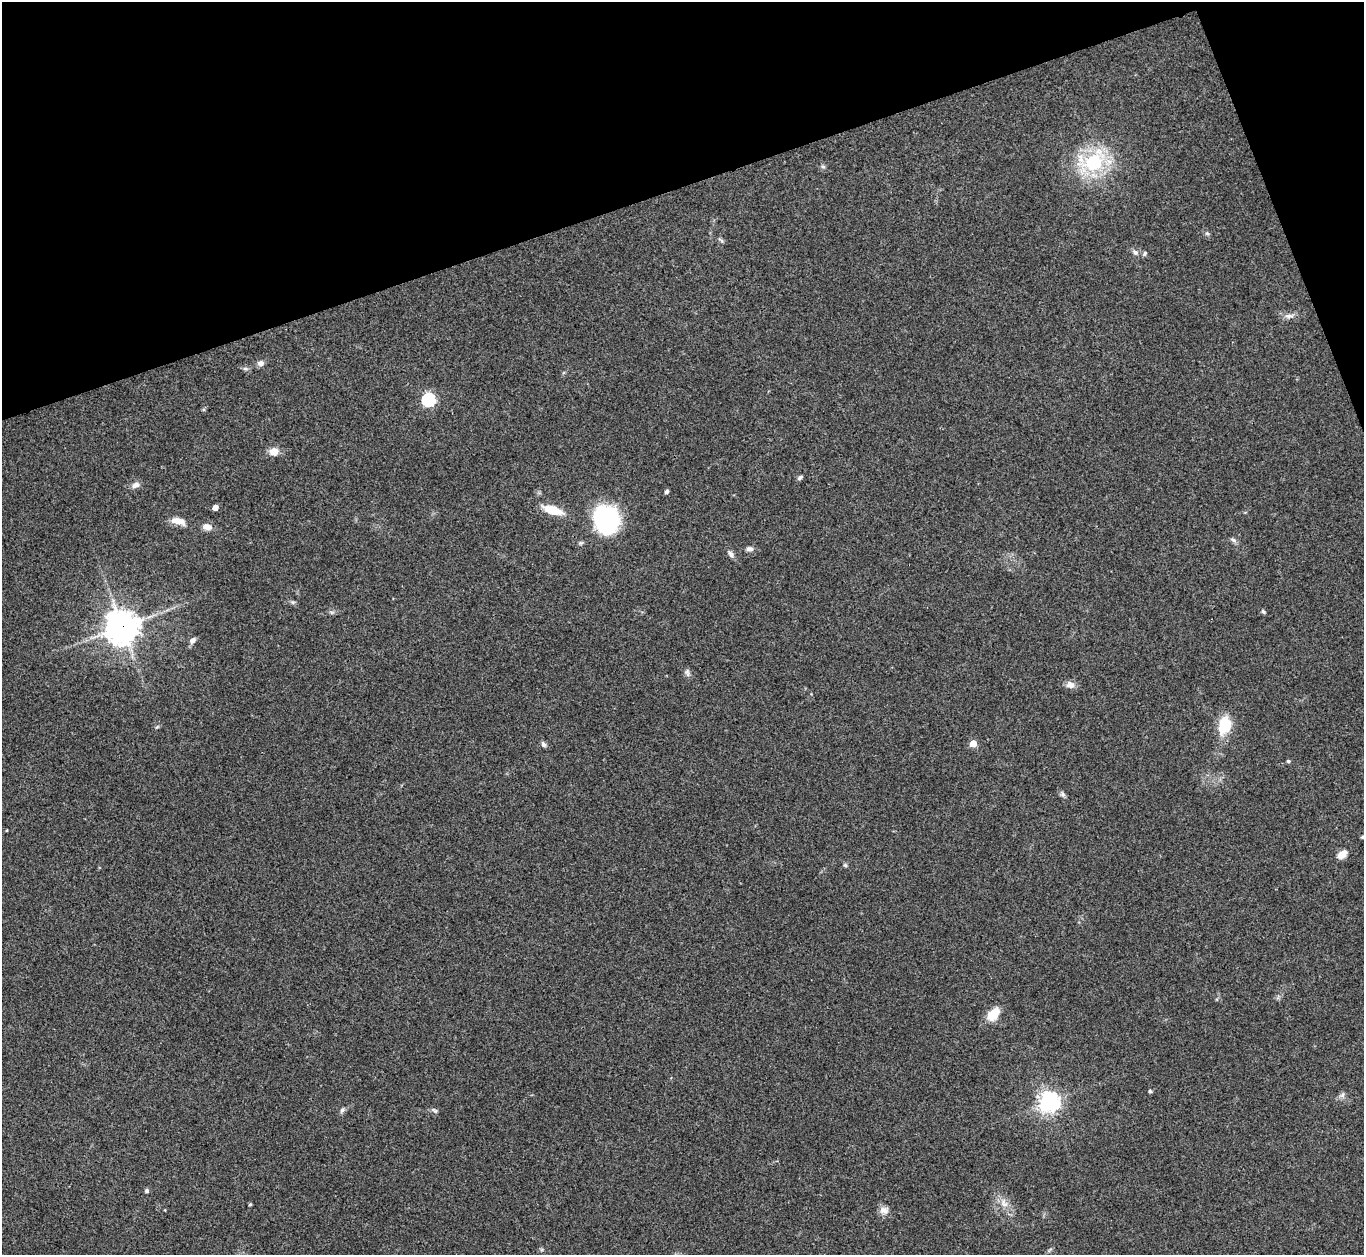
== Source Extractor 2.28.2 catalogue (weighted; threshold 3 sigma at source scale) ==
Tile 3 of 4 x 4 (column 3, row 1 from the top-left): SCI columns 2729-4090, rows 4038-5290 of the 5455 x 5442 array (HDU 1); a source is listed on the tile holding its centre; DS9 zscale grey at full resolution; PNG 1366 x 1257 px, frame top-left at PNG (2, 2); no overlay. Shown black and unused: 17% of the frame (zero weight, under 3 of 4 exposures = <1% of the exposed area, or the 3 px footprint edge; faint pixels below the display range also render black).
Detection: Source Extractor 2.28.2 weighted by HDU 2 'WHT'; one run over the whole footprint, this tile lists its part. Background 0.112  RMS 0.0058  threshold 0.0263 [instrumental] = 3 sigma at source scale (4.5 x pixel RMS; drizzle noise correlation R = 1.50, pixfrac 1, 0.05/0.05 arcsec/px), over >= 5 px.
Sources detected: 46; all 46 listed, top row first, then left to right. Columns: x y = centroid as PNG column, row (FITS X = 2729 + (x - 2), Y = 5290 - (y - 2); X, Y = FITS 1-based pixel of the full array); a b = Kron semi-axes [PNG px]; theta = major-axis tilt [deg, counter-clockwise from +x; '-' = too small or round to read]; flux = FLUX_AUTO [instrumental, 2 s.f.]
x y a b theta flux
1093 162 28 21 16 40
823 167 6 4 -19 0.88
1207 233 6 4 -19 0.85
721 240 9 3 -41 0.98
1135 252 9 6 -28 2
1145 254 6 5 - 1.1
1289 316 14 6 7 2.8
261 363 9 7 11 2.2
245 369 8 4 -8 1.1
428 400 6 6 - 84
274 451 11 9 8 5.1
800 477 8 4 37 1.2
136 485 11 7 24 2.7
667 491 4 4 - 1.8
215 508 5 4 - 5.4
553 510 16 8 -18 15
606 519 20 16 -78 100
178 521 20 8 -13 5.6
207 527 11 7 -7 4.1
1233 540 10 5 -25 1.5
749 549 9 6 -4 1.9
731 554 9 6 -54 2
1263 612 6 4 -48 0.96
122 627 11 10 - 870
193 640 9 6 45 2.4
687 673 11 5 -66 1.6
1070 685 11 9 -10 3.4
1224 725 21 14 77 16
157 727 6 4 19 0.74
973 743 5 5 - 11
543 744 7 5 -57 1.5
1288 761 4 4 - 0.97
1063 794 8 6 -23 1.3
1363 837 4 3 - 1
1342 854 12 7 40 5.1
845 865 5 4 - 0.83
993 1014 17 11 46 9.7
1150 1091 4 4 - 1
1342 1095 7 6 - 1.6
1049 1102 7 7 - 370
342 1110 8 5 54 1.3
435 1111 9 5 -33 1.2
147 1191 5 5 - 1.2
1004 1203 12 9 -53 4.6
250 1204 4 3 - 0.69
884 1210 13 9 5 3.4
Overlapping masked pixels (flux is a lower limit): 1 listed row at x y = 122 627
Isophote crosses this tile's border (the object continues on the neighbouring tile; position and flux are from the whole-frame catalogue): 1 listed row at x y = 1363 837